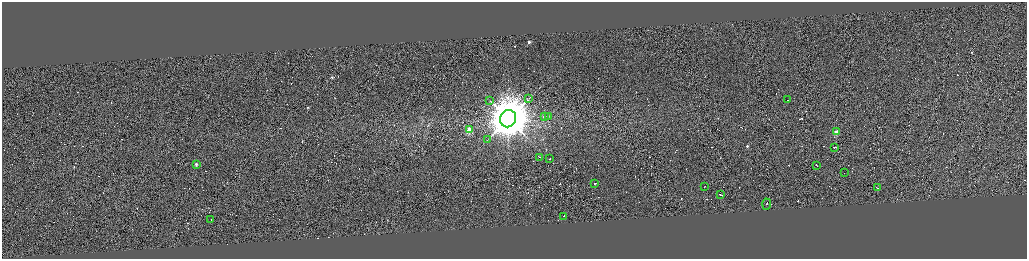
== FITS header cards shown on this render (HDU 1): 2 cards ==
NAXIS1  =                 4098
NAXIS2  =                 1025

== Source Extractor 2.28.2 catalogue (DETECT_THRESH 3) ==
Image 4098 x 1025 px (HDU 1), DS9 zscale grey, zoomed out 1/4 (1 PNG px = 4 x 4 image px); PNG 1029 x 261 px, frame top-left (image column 1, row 1025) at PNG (2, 2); each listed source drawn as its Kron ellipse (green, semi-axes under 4 px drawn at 4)
Background 0.0319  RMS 4.2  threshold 12.5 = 3 sigma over >= 5 px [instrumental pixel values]
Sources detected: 400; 378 cannot appear on this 1/4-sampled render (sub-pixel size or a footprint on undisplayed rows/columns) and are neither listed nor drawn; the other 22 listed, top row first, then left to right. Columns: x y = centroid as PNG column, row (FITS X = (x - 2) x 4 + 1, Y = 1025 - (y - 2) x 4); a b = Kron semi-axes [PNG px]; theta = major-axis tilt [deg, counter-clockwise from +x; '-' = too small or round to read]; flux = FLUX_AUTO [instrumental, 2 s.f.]
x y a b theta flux
529 98 2 1 - 5.6e+02
490 100 3 1 - 1.0e+03
788 100 2 1 - 1.5e+04
545 116 2 1 - 9.8e+02
548 116 3 1 - 1.1e+03
508 119 9 8 - 1.2e+07
470 130 2 2 - 1.5e+05
837 132 2 2 - 9.5e+04
488 139 2 1 - 4.6e+02
835 147 3 1 - 2.5e+04
540 157 4 1 - 3.4e+04
550 159 2 1 - 1.8e+04
196 164 2 1 - 2.4e+04
817 165 2 1 - 8.0e+04
844 173 2 1 - 1.2e+04
595 183 2 1 - 4.8e+04
705 187 2 1 - 9.7e+03
877 188 2 1 - 2.9e+04
721 195 3 1 - 4.0e+04
767 204 5 1 - 3.9e+04
563 216 2 1 - 2.2e+04
211 219 2 1 - 1.4e+04
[378 sub-pixel or undisplayed-footprint detections neither listed nor drawn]